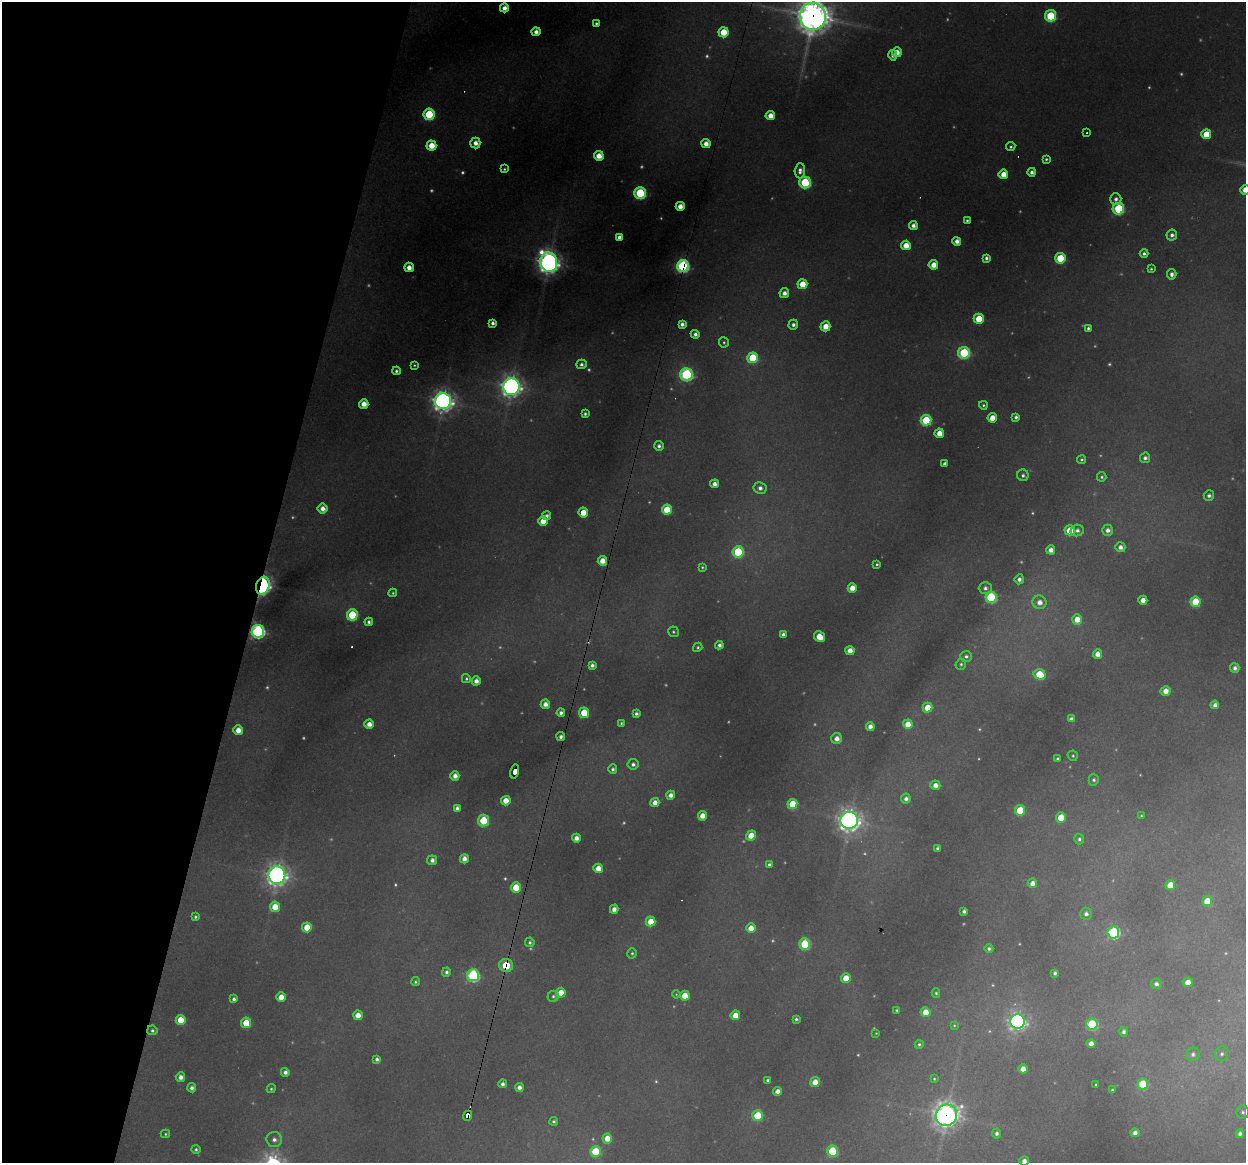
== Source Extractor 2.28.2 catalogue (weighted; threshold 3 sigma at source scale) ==
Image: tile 9 of 4 x 4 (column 1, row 3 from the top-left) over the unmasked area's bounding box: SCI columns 1-1244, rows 1277-2437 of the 4975 x 4996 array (HDU 1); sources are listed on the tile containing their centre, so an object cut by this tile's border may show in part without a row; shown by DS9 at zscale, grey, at full resolution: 1 PNG px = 1 image px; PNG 1248 x 1165 px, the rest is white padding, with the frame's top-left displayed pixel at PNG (2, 2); every listed detection drawn as its Kron ellipse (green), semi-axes under 4 PNG px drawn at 4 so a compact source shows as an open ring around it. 21% of this frame is shown black and not used: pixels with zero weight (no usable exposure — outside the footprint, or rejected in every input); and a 3 px margin inside the footprint's outer edge (the drizzle kernel's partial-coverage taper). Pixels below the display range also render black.
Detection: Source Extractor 2.28.2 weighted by HDU 2 'WHT'; one run over the whole footprint, this tile lists its part. Background 0.342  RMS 0.014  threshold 0.0634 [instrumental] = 3 sigma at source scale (4.5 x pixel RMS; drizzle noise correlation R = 1.50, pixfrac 1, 0.05/0.05 arcsec/px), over >= 5 px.
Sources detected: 310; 63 too faint to see at this stretch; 6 cosmic-ray / hot-pixel residue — neither listed nor drawn; the other 241 listed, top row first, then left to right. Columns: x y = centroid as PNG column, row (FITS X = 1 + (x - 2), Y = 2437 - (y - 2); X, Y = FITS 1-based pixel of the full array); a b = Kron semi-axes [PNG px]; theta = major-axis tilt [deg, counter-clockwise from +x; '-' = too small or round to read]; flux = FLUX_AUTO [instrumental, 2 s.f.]
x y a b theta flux
504 8 4 4 - 11
813 16 13 13 - 2900
1051 16 5 5 - 140
596 23 3 3 - 3.4
536 32 4 4 - 10
724 32 5 5 - 48
897 52 5 5 - 19
893 55 5 4 - 7.8
429 114 6 5 - 130
770 115 5 4 - 18
1087 133 3 3 - 3.6
1206 134 5 5 - 51
475 143 5 5 - 13
706 144 4 4 - 16
431 145 5 5 - 33
1011 147 5 4 - 3.2
599 156 5 5 - 22
1046 159 3 3 - 3
504 169 3 3 - 2.3
800 171 7 5 88 9
1032 172 4 4 - 7.8
1003 174 5 4 - 26
805 182 6 5 - 170
1245 190 5 4 - 19
640 193 6 6 - 180
1116 199 6 5 - 6.6
680 206 4 4 - 17
1118 209 6 5 - 160
967 220 3 3 - 2.8
913 225 4 4 - 9.4
1172 235 5 5 - 6.3
619 237 4 4 - 7
957 241 4 4 - 11
906 245 5 4 - 27
1144 253 4 4 - 5.1
986 258 4 3 - 5.5
1060 258 5 5 - 78
549 262 10 8 -81 1300
933 265 5 5 - 23
683 266 6 5 - 410
409 267 5 4 - 14
1151 269 3 3 - 2.6
1172 274 5 4 - 7.3
802 284 5 5 - 38
784 293 5 4 - 11
979 319 5 5 - 54
493 323 4 4 - 6.1
682 324 4 4 - 7.7
793 325 5 4 - 6.2
825 326 5 5 - 26
1088 328 4 3 - 3.8
695 334 4 4 - 6.2
724 342 5 5 - 2.9
964 353 6 6 - 190
753 358 5 5 - 100
581 364 5 4 - 6.5
414 365 3 3 - 2.1
396 371 4 4 - 4.5
686 374 6 6 - 300
511 386 8 8 - 1000
443 401 8 8 - 1100
364 404 5 4 - 20
983 405 4 4 - 2.6
585 414 4 3 - 3.8
1016 417 4 4 - 5.5
992 418 4 4 - 25
926 420 5 5 - 110
939 433 4 4 - 21
659 446 5 5 - 5.5
1145 458 5 5 - 6
1082 460 4 4 - 3.1
945 464 4 4 - 5.5
1023 475 6 5 - 4.8
1102 477 5 4 - 3.2
714 484 4 4 - 10
760 488 6 6 - 8.1
1209 495 5 5 - 6
322 508 5 5 - 13
667 509 5 5 - 64
583 512 5 5 - 34
547 516 4 4 - 6.8
543 521 5 4 - 29
1070 530 5 5 - 41
1077 530 6 5 - 6.4
1108 530 5 5 - 9.3
1120 547 5 5 - 9.7
1051 550 4 4 - 13
738 552 6 5 - 130
602 561 5 4 - 22
877 564 3 3 - 2.4
702 567 4 3 - 2.2
1019 579 5 4 - 6.7
263 586 9 6 75 490
852 588 4 4 - 23
985 588 6 6 - 7
393 593 4 4 - 2.4
991 597 6 5 - 170
1143 600 4 4 - 16
1039 602 7 6 - 15
1195 602 5 5 - 66
352 615 6 5 - 110
1077 619 5 5 - 26
369 622 4 4 - 4.7
258 631 6 6 - 450
673 632 5 5 - 2.9
783 634 4 4 - 5.5
819 637 6 5 - 32
719 645 4 4 - 6.2
698 647 5 4 - 2.9
850 651 4 4 - 17
1098 654 5 4 - 18
966 656 6 5 - 4.7
961 664 5 5 - 3.1
592 665 4 4 - 6.1
1235 668 5 4 - 7.6
1040 674 6 5 - 64
466 679 4 4 - 3
476 681 4 4 - 12
1166 691 5 4 - 18
545 704 5 4 - 13
1215 705 4 4 - 9
927 708 5 5 - 30
561 713 4 4 - 6.8
584 713 5 5 - 51
636 714 4 4 - 5.3
1071 719 4 4 - 8.9
621 723 3 3 - 2.3
369 724 4 4 - 16
908 724 5 4 - 25
870 726 4 4 - 11
238 730 5 4 - 20
561 737 4 4 - 6.8
837 738 5 5 - 13
1073 756 5 5 - 2.7
1057 759 4 3 - 4.1
633 764 5 5 - 5.6
613 769 4 4 - 4.2
514 771 7 4 77 110
455 776 5 4 - 12
1094 780 6 5 - 4.4
935 785 5 5 - 14
671 795 4 4 - 11
906 799 5 5 - 7.8
506 801 5 4 - 24
655 803 4 4 - 15
792 804 5 5 - 54
457 808 4 4 - 6.1
1020 810 5 5 - 70
702 816 5 4 - 21
1141 816 3 3 - 1.8
1061 817 5 5 - 45
483 820 6 5 - 85
849 820 9 8 - 1200
751 836 5 5 - 29
576 838 4 4 - 13
1079 839 5 5 - 4.4
938 848 4 4 - 4.9
464 859 4 4 - 13
432 860 5 5 - 8.5
769 864 4 4 - 4
598 868 5 4 - 21
277 875 8 8 - 1100
1032 883 5 4 - 13
1170 885 5 5 - 37
516 887 5 5 - 44
1207 901 5 5 - 42
275 907 5 5 - 31
614 909 4 4 - 12
964 911 4 4 - 6.2
1086 914 6 5 - 7.1
195 917 4 4 - 3
651 921 5 5 - 30
307 927 5 5 - 40
751 928 5 4 - 23
1113 932 6 6 - 220
530 942 5 4 - 4.3
805 944 5 5 - 110
989 949 4 4 - 4
632 953 5 4 - 3
506 965 7 6 - 52
446 972 4 4 - 5.1
1055 973 4 4 - 4.3
473 975 6 6 - 250
846 978 5 5 - 32
416 982 4 4 - 3.2
1188 982 5 4 - 21
1156 984 5 5 - 6.8
561 993 5 4 - 28
936 993 4 4 - 2.8
676 994 4 3 - 1.5
553 996 6 5 - 3.7
685 996 5 5 - 29
281 997 5 4 - 23
234 999 4 4 - 5.7
897 1010 3 3 - 2.6
925 1012 5 4 - 28
358 1015 5 4 - 19
735 1015 5 4 - 24
796 1019 4 4 - 3.5
181 1020 5 5 - 41
1017 1022 7 7 - 690
246 1023 5 5 - 56
1092 1024 6 6 - 140
954 1025 4 3 - 1.7
152 1030 5 5 - 4.2
1124 1032 5 4 - 5.5
876 1033 4 4 - 1.7
919 1044 4 4 - 3.1
1091 1044 4 4 - 13
1193 1054 7 6 - 6.6
1222 1054 7 6 - 5.6
377 1059 4 4 - 5
1023 1069 4 4 - 16
285 1072 4 4 - 7.1
180 1077 5 4 - 10
934 1079 3 3 - 1.8
767 1080 3 3 - 3.3
815 1082 5 4 - 20
502 1084 4 4 - 6.5
1143 1084 5 5 - 90
1096 1085 3 3 - 2
192 1088 4 4 - 6.6
519 1088 4 4 - 9.5
271 1089 5 4 - 2.6
1112 1090 3 3 - 2.4
778 1091 4 4 - 13
1243 1112 6 6 - 4.4
757 1115 5 5 - 79
946 1115 11 10 - 1400
467 1116 5 4 - 180
554 1121 4 4 - 4
997 1133 5 4 - 5.5
1135 1133 4 4 - 11
165 1134 5 4 - 2.1
1240 1134 4 4 - 6.2
607 1138 5 5 - 25
274 1140 8 7 - 8.5
196 1149 5 4 - 3.3
596 1151 5 5 - 82
832 1151 5 5 - 100
1024 1161 5 5 - 12
Overlapping masked pixels (flux is a lower limit): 9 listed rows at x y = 813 16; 683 266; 263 586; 258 631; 561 737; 514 771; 506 965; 946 1115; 467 1116
Isophote crosses this tile's border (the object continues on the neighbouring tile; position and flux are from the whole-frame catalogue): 3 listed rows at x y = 813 16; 1245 190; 1024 1161